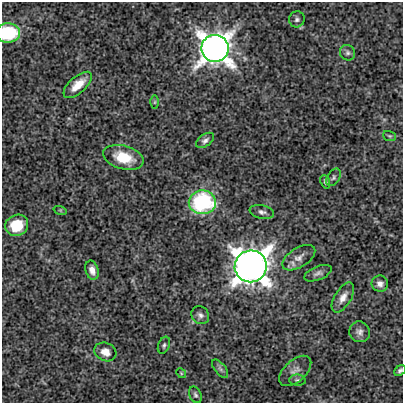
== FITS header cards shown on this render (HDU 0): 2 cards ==
NAXIS1  =                  401
NAXIS2  =                  401

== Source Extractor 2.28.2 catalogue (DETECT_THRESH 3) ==
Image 401 x 401 px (HDU 0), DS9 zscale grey, 1 PNG px = 1 image px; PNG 405 x 405 px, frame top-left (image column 1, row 401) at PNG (2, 2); each listed source drawn as its Kron ellipse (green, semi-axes under 4 px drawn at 4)
Background 2.68e-04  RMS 0.006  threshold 0.018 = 3 sigma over >= 5 px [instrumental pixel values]
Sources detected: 31; all 31 listed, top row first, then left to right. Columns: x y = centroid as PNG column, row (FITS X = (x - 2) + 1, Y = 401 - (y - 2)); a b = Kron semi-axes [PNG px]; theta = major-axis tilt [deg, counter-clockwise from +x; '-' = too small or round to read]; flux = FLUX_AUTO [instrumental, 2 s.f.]
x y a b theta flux
297 19 8 7 - 1.1
8 33 12 9 -2 25
215 48 14 13 - 490
347 53 8 7 - 1.2
78 85 17 8 42 6
155 102 6 4 89 0.56
389 136 6 5 - 0.64
205 140 10 6 35 1.5
123 157 21 11 -15 11
333 177 9 6 59 1.1
325 182 7 4 -69 0.81
202 202 13 12 - 48
60 210 7 4 -18 0.56
262 212 12 6 -12 1.6
17 225 12 10 25 13
299 258 18 9 32 3.2
251 266 16 16 - 560
92 270 10 6 -72 2.6
318 273 14 6 22 1.8
380 284 8 8 - 2.1
343 298 17 8 59 3.6
200 315 9 8 - 1.7
360 332 10 10 - 2
164 345 9 5 68 1
105 352 11 9 -25 3.4
220 369 11 5 -52 1.2
400 370 6 4 42 0.9
295 371 19 10 42 3.3
181 373 5 4 - 0.49
298 380 8 5 -5 1
195 395 9 6 -68 1
At the frame edge (FLAGS 8, measured only in part): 2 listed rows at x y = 8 33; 400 370